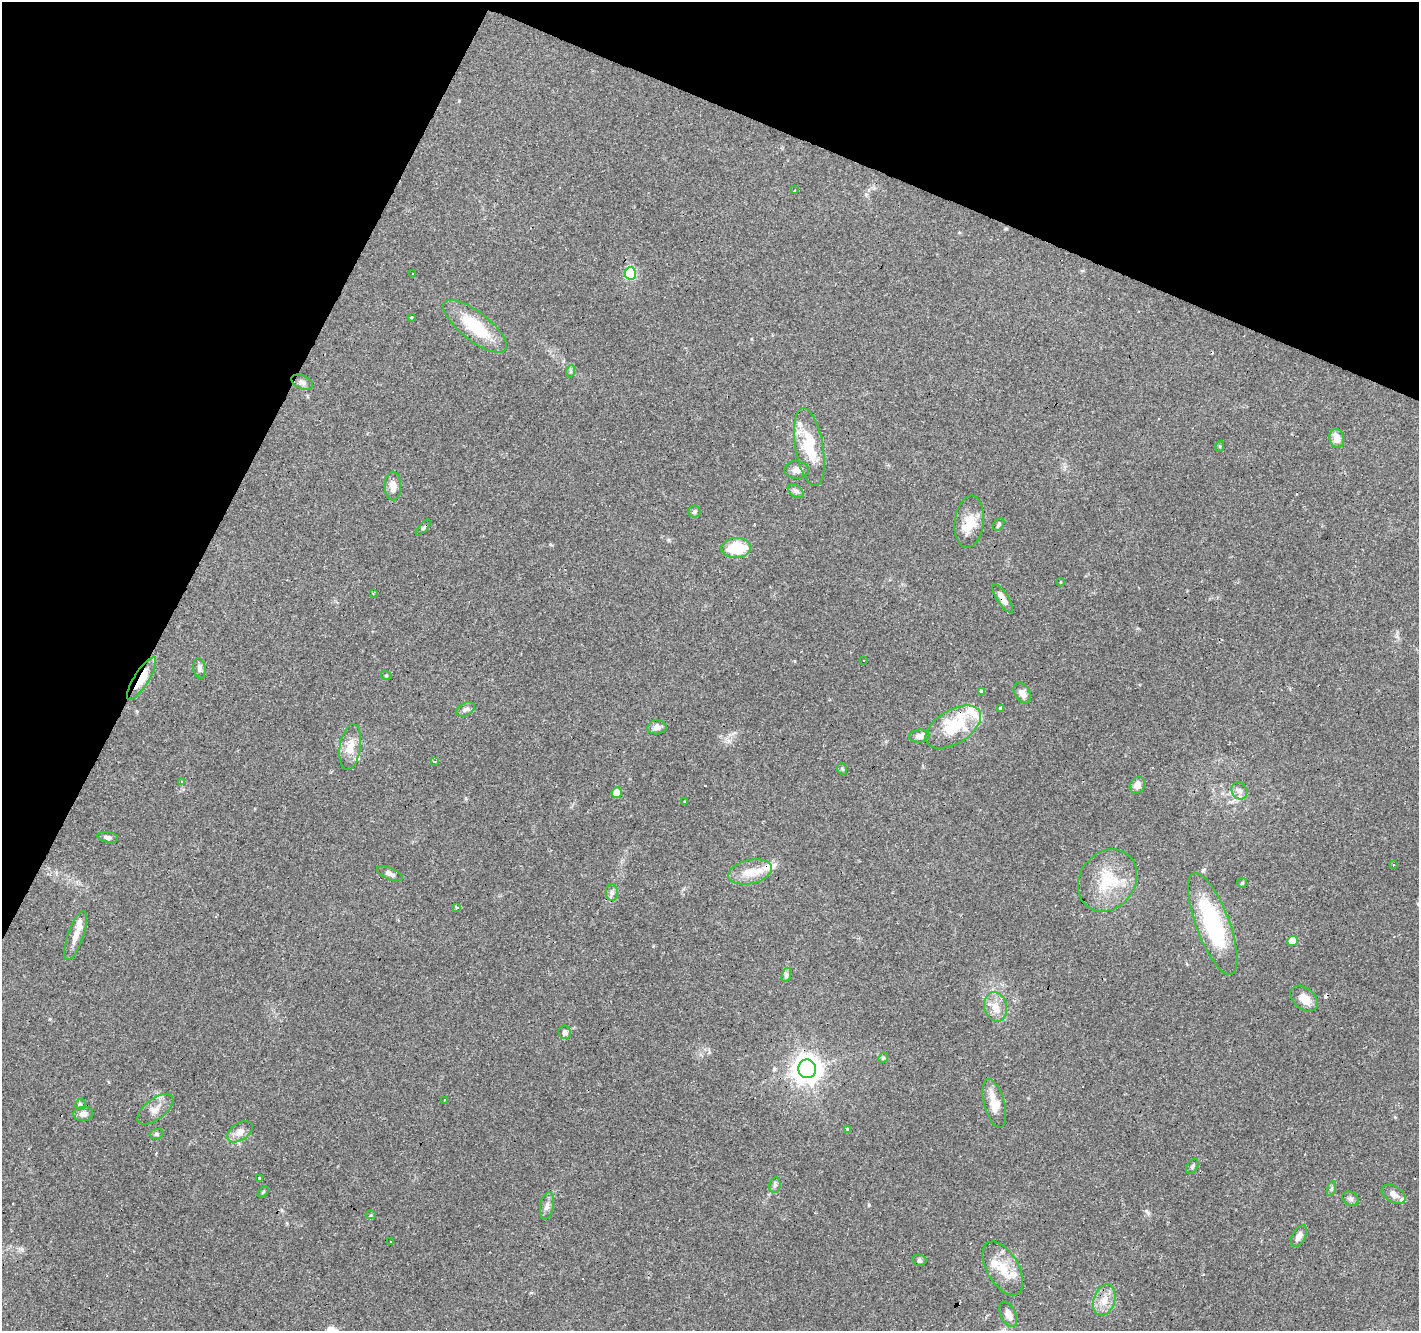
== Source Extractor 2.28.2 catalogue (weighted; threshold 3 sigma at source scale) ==
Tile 2 of 4 x 4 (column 2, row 1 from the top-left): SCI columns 1417-2833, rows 4189-5517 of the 5670 x 5783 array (HDU 1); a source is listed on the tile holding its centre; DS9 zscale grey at full resolution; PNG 1421 x 1333 px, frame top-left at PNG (2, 2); each listed source drawn as its Kron ellipse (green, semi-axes under 4 px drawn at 4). Shown black and unused: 22% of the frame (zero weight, under 3 of 4 exposures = <1% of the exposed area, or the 3 px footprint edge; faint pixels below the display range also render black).
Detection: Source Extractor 2.28.2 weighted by HDU 2 'WHT'; one run over the whole footprint, this tile lists its part. Background 0.0903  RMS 0.0053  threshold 0.0239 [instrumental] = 3 sigma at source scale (4.5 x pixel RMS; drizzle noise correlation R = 1.50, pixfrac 1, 0.0396/0.0396 arcsec/px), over >= 5 px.
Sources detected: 107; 16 cosmic-ray / hot-pixel residue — neither listed nor drawn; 11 inside a brighter listed object's ellipse — not listed separately; the other 80 listed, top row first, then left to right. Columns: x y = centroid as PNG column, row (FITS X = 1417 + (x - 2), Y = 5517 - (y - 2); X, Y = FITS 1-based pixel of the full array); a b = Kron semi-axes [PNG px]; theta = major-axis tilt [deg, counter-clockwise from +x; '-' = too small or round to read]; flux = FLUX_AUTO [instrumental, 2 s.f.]
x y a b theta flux
795 190 3 2 - 1.3
630 273 6 5 - 37
412 274 2 2 - 0.44
412 317 3 3 - 1.2
475 326 38 14 -38 24
571 371 6 4 71 0.8
302 382 11 6 -25 1.9
1337 438 9 7 -79 4.4
1220 446 6 3 72 0.58
809 447 39 14 -80 20
796 470 12 8 -4 3.1
393 486 14 8 -89 4.4
796 491 9 5 -35 1.4
694 512 6 6 - 0.97
969 522 26 14 83 11
999 524 7 5 52 0.95
423 527 10 3 49 0.9
736 548 15 10 3 20
1061 582 4 3 - 0.48
373 593 4 2 - 0.43
1003 598 16 5 -57 3.8
864 661 3 2 - 0.45
199 668 10 6 -81 1.6
386 675 5 3 - 0.48
142 679 25 7 58 12
981 691 4 3 - 4.9
1022 693 11 7 -59 2.9
1000 708 4 3 - 1.7
466 709 10 6 28 1.7
657 727 9 7 7 2.7
953 727 31 16 31 28
919 736 10 6 5 3.2
350 747 23 10 81 6.9
434 761 4 3 - 0.88
842 769 6 4 -67 0.8
182 781 3 3 - 0.51
1137 785 9 7 56 3.4
1239 791 9 7 -61 2.4
617 792 5 5 - 5.5
684 801 2 2 - 0.56
108 837 10 5 -11 1.7
1393 865 3 3 - 2
750 872 22 12 13 9.3
390 874 13 6 -22 2
1107 880 33 27 53 22
1242 883 5 5 - 0.64
612 892 8 6 -88 1.6
457 907 3 3 - 2
1213 924 54 16 -69 50
76 935 25 8 71 5.1
1292 941 5 5 - 8.4
786 975 7 4 71 1.1
1304 999 15 10 -40 6
995 1007 15 11 -75 6.1
565 1032 7 6 - 2.1
883 1058 5 4 - 0.72
807 1069 9 9 - 620
444 1100 3 2 - 0.92
80 1104 6 5 - 0.83
994 1104 25 10 -75 8.5
155 1109 21 10 38 5
83 1114 10 7 5 2.7
848 1129 3 3 - 5.6
240 1132 14 8 34 4
156 1134 7 5 1 0.96
1192 1166 8 5 60 1.1
260 1178 3 3 - 7.9
775 1185 8 5 83 1.2
1331 1188 8 3 71 0.93
263 1192 6 4 45 0.64
1393 1194 13 7 -33 3.3
1350 1199 9 6 -27 1.5
547 1206 14 6 78 2.6
371 1215 5 3 - 0.72
1299 1236 12 6 62 3.1
391 1242 3 2 - 0.79
919 1260 7 5 -14 1.1
1003 1268 30 16 -60 12
1104 1300 16 10 73 6.4
1008 1314 13 7 -65 3.5
Overlapping masked pixels (flux is a lower limit): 3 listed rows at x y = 1003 598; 142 679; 807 1069
Unlisted compact peaks at least as high as the median listed source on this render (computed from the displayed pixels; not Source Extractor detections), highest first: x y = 869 1205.